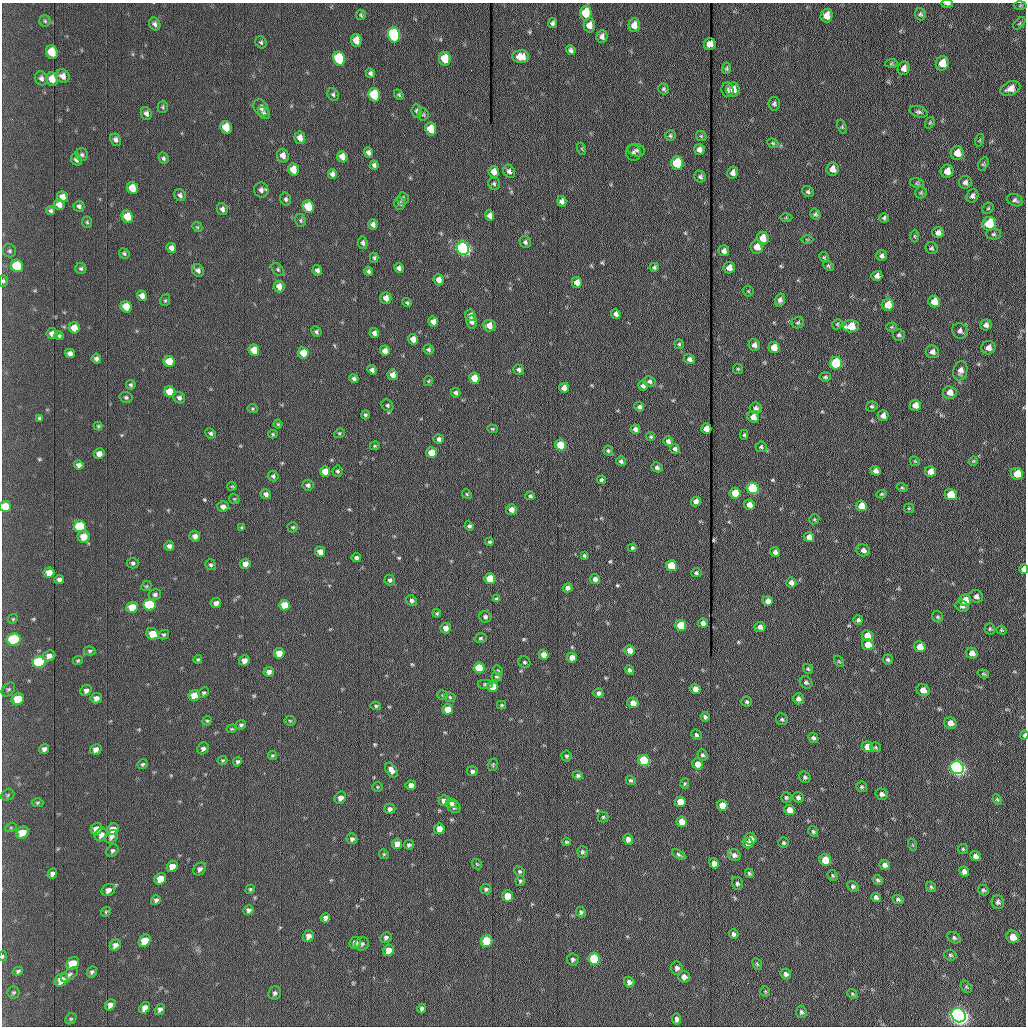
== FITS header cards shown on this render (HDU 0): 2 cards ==
NAXIS1  =                 1024 /fastest changing axis
NAXIS2  =                 1024 /next to fastest changing axis

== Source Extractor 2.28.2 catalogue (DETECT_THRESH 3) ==
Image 1024 x 1024 px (HDU 0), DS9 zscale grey, 1 PNG px = 1 image px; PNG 1028 x 1028 px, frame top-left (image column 1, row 1024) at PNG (2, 3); each listed source drawn as its Kron ellipse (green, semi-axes under 4 px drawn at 4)
Background 1180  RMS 14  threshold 42.6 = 3 sigma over >= 5 px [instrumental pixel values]
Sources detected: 533; of the 533, the 500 brightest by FLUX_AUTO listed and drawn (33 fainter detections omitted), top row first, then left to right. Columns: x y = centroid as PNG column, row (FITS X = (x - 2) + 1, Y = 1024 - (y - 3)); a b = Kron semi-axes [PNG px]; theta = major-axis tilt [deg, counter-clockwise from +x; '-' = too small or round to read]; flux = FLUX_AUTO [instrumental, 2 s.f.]
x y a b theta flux
947 4 6 2 -1 1900
1020 5 6 4 2 1200
586 13 7 5 89 26000
921 14 6 5 - 2000
361 15 5 5 - 1400
827 16 7 6 - 9700
45 21 5 5 - 1700
553 23 5 4 - 2300
1019 23 7 4 44 1400
155 24 6 5 - 2800
589 25 7 6 - 6800
634 25 7 5 87 7100
394 35 7 6 - 160000
602 36 6 5 - 3700
356 40 6 5 - 11000
261 42 6 5 - 1700
710 44 6 6 - 12000
571 50 5 4 - 2600
52 52 7 6 - 18000
521 57 8 6 -3 11000
339 59 7 6 - 61000
445 59 7 5 -84 24000
891 63 6 4 5 1200
942 63 7 6 - 11000
726 68 6 4 85 1500
904 68 7 6 - 5200
370 73 5 4 - 2200
63 76 7 6 - 4900
41 78 7 6 - 3000
52 79 7 5 -63 9600
1010 88 10 6 22 6700
664 89 6 5 - 1800
733 89 7 7 - 6900
727 90 7 6 - 2200
333 94 6 5 - 1900
374 95 7 5 -78 49000
399 95 6 4 -45 1400
774 104 7 5 -84 2100
163 107 6 5 - 1500
261 108 9 6 -59 4600
417 111 7 5 -82 2800
919 112 9 5 -17 2500
146 113 6 5 - 3400
264 113 7 5 -46 2000
423 114 6 5 - 1300
930 123 6 4 69 1400
842 127 7 4 -66 1400
226 128 6 5 - 19000
431 129 6 5 - 18000
670 136 5 5 - 1700
701 136 6 4 -45 1300
300 138 6 5 - 6900
116 140 6 5 - 3100
980 140 6 4 72 1200
773 143 6 4 -22 1400
582 149 6 4 -72 1100
699 149 5 5 - 4400
636 150 8 6 -14 2600
368 152 5 4 - 3300
633 153 8 7 - 2500
957 153 7 6 - 11000
82 155 6 6 - 2200
283 156 7 5 -71 6100
342 157 6 5 - 8100
164 158 6 4 -72 2000
76 159 6 5 - 3400
677 163 6 6 - 43000
983 164 7 4 59 1300
374 165 4 4 - 2500
293 169 6 5 - 12000
832 169 6 6 - 6500
509 171 7 5 -54 3400
947 171 7 6 - 8200
494 172 6 5 - 8700
733 173 6 5 - 4400
332 174 5 4 - 3400
700 177 6 5 - 2200
965 182 6 6 - 3100
917 183 7 5 -15 1500
494 184 6 6 - 2000
132 188 6 5 - 14000
261 190 7 7 - 4200
808 192 6 5 - 2000
921 193 6 5 - 1500
180 195 6 5 - 2400
972 196 7 5 63 2900
63 197 6 5 - 6200
403 198 6 5 - 2400
286 199 6 5 - 2100
1015 200 8 6 -23 2900
562 201 5 4 - 4100
400 203 6 5 - 2100
59 204 5 5 - 5300
79 206 5 5 - 2400
308 206 6 5 - 27000
988 208 6 5 - 1400
222 209 6 5 - 3500
51 211 5 4 - 1800
815 214 6 5 - 1700
490 215 5 4 - 4000
127 217 6 5 - 17000
786 217 6 4 2 1300
884 218 5 4 - 2000
301 220 6 5 - 1700
87 222 6 5 - 1400
989 224 7 6 - 35000
373 225 5 4 - 3600
197 227 6 4 -45 1200
938 233 6 5 - 4100
993 234 7 5 0 1900
914 236 6 4 -89 1200
763 238 6 6 - 15000
807 239 6 4 -1 1100
525 242 6 5 - 2100
363 243 6 5 - 2600
757 247 6 6 - 9100
171 248 5 4 - 4100
463 248 6 6 - 300000
932 248 6 5 - 1800
9 251 6 6 - 1900
724 251 5 5 - 3900
124 253 5 5 - 1800
882 256 5 5 - 2700
824 257 5 4 - 1300
374 258 5 4 - 1600
17 266 6 6 - 33000
828 266 6 4 -40 1300
654 267 5 4 - 1700
399 268 5 4 - 3600
729 268 6 5 - 6700
81 269 5 5 - 1800
278 269 7 5 -50 1600
198 270 6 5 - 3300
317 270 5 4 - 3300
368 271 4 4 - 2200
877 276 5 5 - 4200
439 280 6 5 - 6200
3 281 6 4 -88 1800
577 282 5 5 - 8800
279 287 6 5 - 8100
748 291 5 5 - 1100
142 296 5 5 - 5400
386 298 6 5 - 6400
165 300 6 4 69 1400
780 300 6 5 - 3000
407 302 5 4 - 1500
934 302 6 6 - 12000
888 305 6 6 - 15000
126 307 6 5 - 15000
616 314 5 4 - 3700
470 315 6 5 - 6100
433 322 5 5 - 6600
472 322 6 5 - 3200
798 323 6 5 - 1600
837 324 5 4 - 1400
489 325 6 6 - 9500
986 325 6 5 - 3600
851 326 8 6 5 18000
891 327 5 4 - 1200
74 328 5 5 - 11000
960 331 8 7 - 3200
316 332 5 4 - 1900
374 333 5 4 - 3500
52 334 5 5 - 4200
899 335 6 5 - 1900
59 336 5 4 - 1800
413 339 5 4 - 7200
679 344 5 4 - 1500
754 345 6 5 - 4700
774 347 6 5 - 14000
988 348 7 6 - 5200
254 350 5 5 - 17000
428 350 5 5 - 2100
385 351 5 5 - 7200
932 352 6 6 - 4100
70 353 5 4 - 4000
303 353 5 5 - 17000
96 359 5 5 - 2800
689 359 5 5 - 3400
169 361 6 5 - 21000
836 363 6 6 - 80000
738 369 5 5 - 1200
372 370 5 4 - 2800
518 370 5 5 - 2500
960 371 10 7 78 5500
393 375 5 5 - 6800
825 377 6 4 6 1600
354 378 4 4 - 2300
474 378 5 5 - 20000
428 381 5 4 - 1100
650 381 6 5 - 2500
131 385 5 4 - 1600
643 386 5 5 - 3300
564 388 5 5 - 7900
170 392 5 5 - 17000
950 392 7 6 - 8100
455 393 5 4 - 2300
126 397 6 5 - 1900
179 398 6 5 - 2800
387 405 6 5 - 1800
915 405 5 5 - 7300
872 406 6 5 - 1600
639 407 5 4 - 2600
756 408 6 5 - 2900
252 409 5 4 - 1200
365 415 4 3 - 1800
883 415 5 5 - 5600
753 417 6 5 - 8200
39 418 4 3 - 1400
278 424 4 4 - 1200
98 426 4 4 - 1100
492 429 5 4 - 1200
635 429 4 4 - 3200
706 429 5 5 - 8700
211 433 5 5 - 2100
339 433 5 4 - 1300
273 434 4 4 - 1200
744 435 5 4 - 1300
651 437 4 4 - 1300
439 439 5 5 - 3600
668 441 5 4 - 3100
561 445 5 5 - 52000
375 446 5 4 - 1100
761 447 5 5 - 1700
675 449 5 4 - 2500
608 451 5 4 - 1500
432 453 5 5 - 19000
99 454 5 5 - 5500
621 461 5 5 - 2500
915 461 5 4 - 1100
973 461 4 4 - 1100
79 465 5 4 - 3600
657 467 6 5 - 2600
337 471 5 5 - 1700
875 471 5 4 - 4400
931 471 5 5 - 8900
325 472 5 5 - 14000
1017 474 6 5 - 19000
273 476 5 5 - 1900
601 480 4 4 - 2000
308 485 5 5 - 2500
232 486 5 4 - 1100
902 487 6 4 -14 1200
753 488 6 5 - 120000
735 493 5 5 - 24000
266 494 5 5 - 3700
467 494 5 4 - 1200
882 494 5 3 - 1300
951 495 6 5 - 20000
530 496 5 4 - 1700
234 499 5 4 - 1100
696 501 5 4 - 5100
749 505 5 5 - 7500
5 506 6 5 - 18000
861 506 5 5 - 14000
223 507 5 5 - 4200
909 508 5 5 - 1100
511 509 5 5 - 7100
814 519 5 4 - 1200
80 526 6 6 - 55000
469 526 5 4 - 2200
242 527 4 3 - 1400
293 527 5 5 - 1500
195 536 5 5 - 4800
84 537 6 6 - 14000
809 537 5 4 - 6800
489 542 4 3 - 1500
169 546 5 5 - 3500
632 548 4 4 - 1700
863 550 7 6 - 4300
320 552 5 5 - 7400
775 552 5 4 - 3400
584 556 3 3 - 1500
356 558 4 4 - 2600
133 563 6 5 - 2100
245 564 5 5 - 7700
211 565 6 5 - 1900
671 566 5 5 - 33000
1024 569 5 4 - 6500
49 573 5 5 - 8000
696 573 5 4 - 1700
490 579 5 5 - 31000
595 579 5 5 - 4200
59 580 5 4 - 3500
390 580 5 5 - 2500
791 583 5 5 - 4700
146 586 5 4 - 1200
567 588 5 4 - 3700
155 594 6 5 - 2400
976 596 7 6 - 4000
497 599 4 4 - 2000
965 600 6 5 - 18000
411 601 5 5 - 2700
768 601 5 4 - 6300
216 603 5 5 - 4300
149 605 6 5 - 63000
284 605 5 5 - 23000
962 606 7 5 -29 3300
132 607 6 5 - 22000
437 613 4 4 - 1300
485 617 6 5 - 2600
938 617 6 5 - 1600
13 619 5 4 - 1200
858 620 5 4 - 2300
703 623 5 4 - 4500
681 625 5 5 - 45000
760 627 5 5 - 4000
446 628 5 5 - 6600
990 629 5 5 - 1500
1002 630 5 4 - 1100
152 634 6 5 - 16000
164 635 5 4 - 1400
867 635 6 5 - 14000
481 638 6 4 16 1500
14 639 7 6 - 90000
868 645 6 5 - 14000
920 647 6 5 - 9900
630 650 5 5 - 8800
90 651 5 4 - 1500
279 653 5 5 - 12000
972 653 6 5 - 7400
543 655 5 4 - 9000
49 656 6 5 - 4600
572 658 5 5 - 9100
198 659 4 4 - 1200
244 660 5 5 - 6300
888 660 5 5 - 1800
78 661 5 4 - 1300
839 661 6 4 -52 1200
39 662 6 6 - 93000
524 662 6 5 - 1800
479 668 5 5 - 46000
808 669 5 4 - 1500
498 670 5 4 - 1200
629 670 4 4 - 2700
269 672 5 5 - 4500
983 674 6 4 -19 1200
497 677 5 4 - 1500
806 682 7 6 - 2300
485 684 8 5 0 1800
492 686 5 5 - 17000
8 689 8 5 47 1800
695 689 5 5 - 5900
86 690 6 5 - 3600
923 690 6 6 - 8100
204 693 6 4 41 1600
598 693 5 4 - 3400
443 695 5 4 - 1100
194 696 6 5 - 22000
450 697 6 4 -24 1300
96 698 6 5 - 4500
18 699 6 5 - 26000
798 699 5 5 - 3600
747 702 5 5 - 2000
633 703 6 5 - 9700
502 705 4 3 - 1200
376 706 5 4 - 1500
448 709 5 5 - 17000
705 717 5 4 - 2400
782 719 6 5 - 1800
207 721 5 4 - 1300
290 721 5 5 - 1300
950 723 6 5 - 6600
241 725 5 4 - 1700
232 729 5 4 - 1200
696 735 5 5 - 1900
1024 735 4 3 - 1400
813 738 5 4 - 2400
867 747 6 5 - 15000
876 747 5 5 - 1500
203 748 6 5 - 3100
44 749 5 4 - 3200
96 749 6 5 - 4900
272 755 4 4 - 1400
702 755 6 5 - 1900
566 756 5 5 - 1800
222 760 5 4 - 1200
644 760 6 5 - 85000
237 762 5 4 - 1900
143 764 5 5 - 1600
698 764 6 5 - 9600
493 765 6 4 72 1300
957 768 7 6 - 440000
391 770 8 5 -54 4900
472 771 5 5 - 2400
578 775 5 4 - 1800
805 777 6 5 - 2200
630 780 5 4 - 1500
685 784 5 4 - 1300
411 785 5 5 - 5900
377 787 5 5 - 1200
862 787 5 5 - 1500
882 794 6 5 - 3100
8 795 7 5 23 1500
798 797 5 5 - 2700
340 798 6 5 - 4900
786 798 5 5 - 1600
997 799 5 3 - 1300
444 801 5 5 - 4500
680 802 5 5 - 14000
38 803 6 4 2 1400
451 803 5 5 - 2800
722 805 5 5 - 16000
454 807 7 5 -36 2800
390 809 5 5 - 3200
790 810 5 5 - 12000
603 817 5 5 - 1500
682 822 5 5 - 15000
11 827 6 4 19 1200
96 829 6 5 - 11000
113 829 6 5 - 9300
439 829 5 5 - 11000
813 831 5 4 - 1600
22 833 7 5 41 16000
101 835 7 6 - 6000
111 837 7 5 47 3400
352 839 5 5 - 2500
628 839 5 5 - 5000
750 839 6 6 - 6700
566 842 4 4 - 1400
748 843 5 5 - 4100
784 843 5 5 - 1700
397 844 5 5 - 9200
409 845 5 4 - 2000
913 845 6 4 -71 1300
963 849 5 5 - 1300
112 851 7 5 49 1900
582 852 6 5 - 1600
384 854 5 4 - 1300
679 855 7 4 -31 2100
734 855 6 5 - 3900
976 856 5 4 - 4200
825 860 6 5 - 30000
714 863 5 4 - 6000
477 864 6 4 -44 1100
885 865 5 5 - 3800
172 866 6 5 - 8500
200 869 7 5 47 3300
520 871 6 4 -45 1600
964 871 5 4 - 4300
749 873 5 4 - 1500
52 874 5 4 - 3400
833 875 5 5 - 1500
160 879 6 5 - 17000
878 880 5 4 - 1900
520 881 5 4 - 1600
737 884 6 5 - 2200
853 886 6 5 - 2400
931 887 5 4 - 1400
250 889 5 4 - 1500
486 889 5 5 - 2100
108 890 7 6 - 5000
983 890 5 5 - 1700
507 896 5 5 - 18000
876 897 5 4 - 2700
898 899 6 4 -24 2000
156 900 5 4 - 2400
998 902 7 6 - 3200
248 910 5 4 - 2800
106 912 5 4 - 1200
581 912 5 5 - 2000
325 918 5 4 - 3200
734 934 5 4 - 2500
308 936 6 5 - 5200
1013 937 7 6 - 10000
386 938 6 5 - 2600
954 938 7 5 -31 2000
145 941 7 5 49 16000
487 941 6 5 - 45000
355 943 6 5 - 4300
362 944 7 6 - 2500
115 945 6 5 - 4400
388 950 6 5 - 9600
950 955 6 5 - 1700
3 956 5 3 - 1400
594 959 6 6 - 73000
573 960 6 5 - 2400
73 963 7 5 44 24000
757 964 6 4 -62 1300
677 968 7 5 -85 3400
18 971 5 4 - 1600
92 972 6 4 60 1800
786 974 5 5 - 3100
69 975 10 5 37 2400
684 977 6 5 - 4600
61 980 7 5 43 13000
629 982 5 5 - 3600
966 987 7 4 -51 1300
765 991 5 5 - 1200
14 992 6 6 - 1600
275 993 7 6 - 2400
852 994 5 4 - 1300
110 1005 6 4 53 5200
145 1008 6 5 - 7100
160 1009 6 4 59 2800
422 1009 5 4 - 2700
801 1012 6 5 - 1900
959 1015 7 6 - 800000
71 1019 6 5 - 1400
677 1019 5 4 - 3200
At the frame edge (FLAGS 8, measured only in part): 6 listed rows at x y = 947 4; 3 281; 5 506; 1024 569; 1024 735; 3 956
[33 fainter detections neither listed nor drawn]

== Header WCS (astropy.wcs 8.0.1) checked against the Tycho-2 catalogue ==
Header WCS as astropy/WCSLIB reads it (applying the file's SIP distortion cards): RA---TAN-SIP/DEC--TAN-SIP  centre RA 20:32:56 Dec +07:41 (308.23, +7.69 deg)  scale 1.67 arcsec/px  FOV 28.5' x 28.6'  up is -179 deg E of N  parity flipped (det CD > 0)
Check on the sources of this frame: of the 60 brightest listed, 17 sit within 2.5 arcsec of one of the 18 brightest Tycho-2 stars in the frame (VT <= 12.30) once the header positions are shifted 0.28 arcsec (0.22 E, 0.17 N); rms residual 0.87 arcsec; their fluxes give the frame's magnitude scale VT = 23.81 - 2.5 log10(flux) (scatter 0.21 mag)
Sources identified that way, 17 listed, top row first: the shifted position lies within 2.5 arcsec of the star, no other Tycho-2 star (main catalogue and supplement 1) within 5.0 arcsec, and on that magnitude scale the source's flux lands within +1.5 / -3 mag of the star's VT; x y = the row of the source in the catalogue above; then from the Tycho-2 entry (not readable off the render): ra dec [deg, ICRS J2000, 3 dp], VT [Tycho-2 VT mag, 2 dp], TYC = Tycho-2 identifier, HIP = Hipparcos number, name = IAU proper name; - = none
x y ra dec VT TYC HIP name
394 35 308.286 +7.464 10.73 522-842-1 - -
339 59 308.312 +7.475 12.07 522-647-1 - -
445 59 308.262 +7.475 12.01 522-585-1 - -
374 95 308.295 +7.492 11.63 522-671-1 - -
463 248 308.254 +7.563 10.72 1087-1249-1 - -
836 363 308.080 +7.618 11.66 1087-1359-1 - -
753 488 308.120 +7.676 10.97 1087-777-1 - -
80 526 308.435 +7.690 11.87 1088-65-1 - -
671 566 308.158 +7.712 12.30 1087-297-1 - -
14 639 308.467 +7.743 11.69 1088-851-1 - -
39 662 308.455 +7.753 11.50 1088-523-1 - -
479 668 308.249 +7.758 12.15 1087-191-1 - -
644 760 308.172 +7.802 11.35 1087-577-1 - -
957 768 308.026 +7.807 10.06 1087-869-1 - -
487 941 308.247 +7.885 12.25 1087-1189-1 - -
594 959 308.197 +7.894 11.89 1087-513-1 - -
959 1015 308.026 +7.922 8.78 1087-1005-1 - -